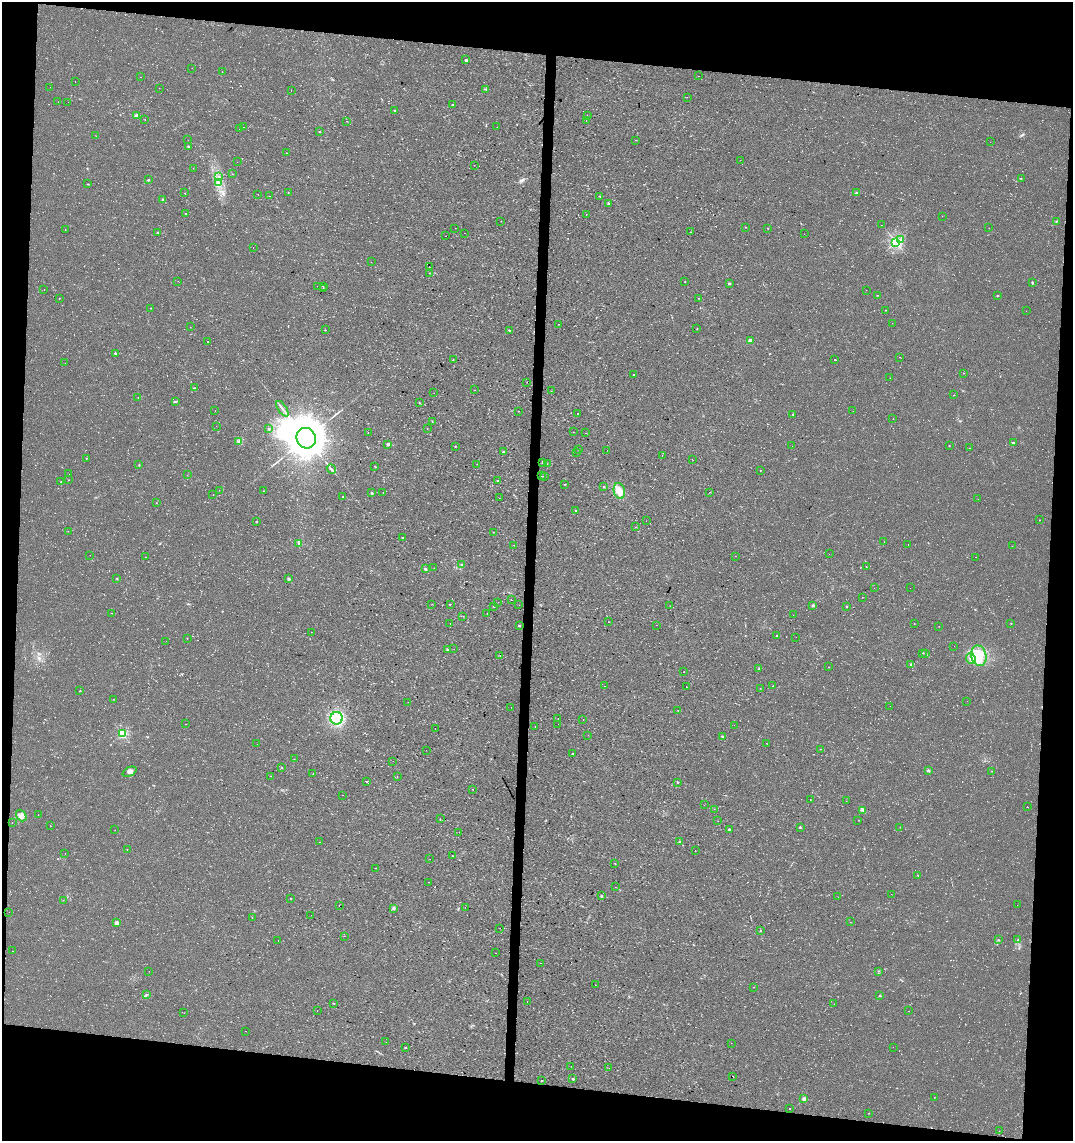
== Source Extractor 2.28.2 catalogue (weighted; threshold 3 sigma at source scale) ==
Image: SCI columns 281-4562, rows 2-4557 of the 4791 x 4560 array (HDU 1 of 3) = the unmasked area's bounding box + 8 px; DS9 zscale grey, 4 x 4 block average (1 PNG px = mean of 4 x 4 image px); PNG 1075 x 1143 px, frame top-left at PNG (2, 2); each listed source drawn as its Kron ellipse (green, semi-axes under 4 px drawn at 4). Shown black and unused: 14% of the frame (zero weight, under 2 of 3 exposures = <1% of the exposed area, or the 3 px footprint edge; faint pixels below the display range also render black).
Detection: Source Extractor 2.28.2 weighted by HDU 2 'WHT'. Background 0.012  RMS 0.008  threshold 0.0358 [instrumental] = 3 sigma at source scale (4.5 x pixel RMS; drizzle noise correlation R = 1.50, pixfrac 1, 0.0396/0.0396 arcsec/px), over >= 5 px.
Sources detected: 444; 9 too faint to see at this stretch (4 x 4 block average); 1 inside a brighter object's white glare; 80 cosmic-ray / hot-pixel residue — neither listed nor drawn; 1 coinciding with a brighter row at this scale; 2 inside a brighter listed object's ellipse — not listed separately; the other 351 listed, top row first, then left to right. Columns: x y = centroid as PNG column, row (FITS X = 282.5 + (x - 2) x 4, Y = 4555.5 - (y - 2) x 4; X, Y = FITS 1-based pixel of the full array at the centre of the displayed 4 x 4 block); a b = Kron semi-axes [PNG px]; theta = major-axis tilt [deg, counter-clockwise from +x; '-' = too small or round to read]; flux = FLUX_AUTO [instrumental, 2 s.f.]
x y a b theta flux
466 60 2 2 - 10
192 68 2 2 - 0.67
222 72 2 2 - 13
698 76 2 2 - 0.91
141 77 2 2 - 1.2
75 81 2 2 - 1.1
50 87 2 2 - 0.45
159 88 2 2 - 1.4
486 89 2 2 - 8.6
291 91 2 2 - 0.84
687 97 2 2 - 1.5
58 102 2 2 - 1
68 102 2 2 - 0.57
453 105 2 2 - 5.4
395 110 2 2 - 5.5
136 116 2 2 - 87
587 116 2 2 - 1.1
145 120 2 2 - 1.3
586 120 2 2 - 0.68
346 121 2 2 - 0.87
244 127 2 2 - 63
497 127 2 2 - 1.3
239 129 2 2 - 1.3
320 132 2 2 - 3.3
96 136 2 2 - 1.3
188 140 2 2 - 5.2
636 140 2 2 - 2.5
990 142 2 2 - 1.2
188 146 2 2 - 8.1
286 153 2 2 - 1.4
740 160 2 2 - 0.72
237 162 2 2 - 0.78
474 165 2 2 - 1.1
193 168 2 2 - 0.98
232 174 2 2 - 0.9
219 176 2 2 - 2.8
1021 178 2 2 - 3.6
148 180 2 2 - 8.3
219 183 4 2 - 10
88 184 2 2 - 2.2
288 192 2 2 - 1.7
185 193 2 2 - 1.3
857 193 4 2 - 7.1
258 194 2 2 - 1.1
269 196 2 2 - 2
599 196 2 2 - 2.8
162 199 2 2 - 9.8
608 203 2 2 - 15
186 214 2 2 - 2.4
586 214 2 2 - 6.4
942 216 2 2 - 0.74
501 221 2 2 - 0.86
1056 221 2 2 - 1.8
881 225 2 2 - 0.7
745 227 2 2 - 2.3
455 228 2 2 - 2.7
768 228 2 2 - 3.4
989 228 2 2 - 0.67
65 230 2 2 - 1.1
691 232 2 2 - 2.1
158 233 2 2 - 17
465 233 2 2 - 2.8
804 234 2 2 - 1.5
446 236 2 2 - 1.1
901 240 2 2 - 1.6
896 242 2 2 - 950
253 247 2 2 - 1.6
371 262 2 2 - 0.86
429 267 2 2 - 0.93
429 273 2 2 - 1.2
178 281 2 2 - 2.6
685 282 2 2 - 2
1032 282 3 2 - 3.4
729 283 2 2 - 16
318 286 2 2 - 1.1
323 286 2 2 - 1.1
323 288 2 2 - 1.2
44 290 2 2 - 0.84
866 290 2 2 - 8.3
877 295 2 2 - 2.6
997 296 3 2 - 2.7
59 298 2 2 - 2.4
698 298 2 2 - 2.1
150 308 2 2 - 1.6
885 310 2 2 - 3.6
1026 311 2 2 - 1.1
892 323 2 2 - 0.81
559 324 2 2 - 1.4
190 327 2 2 - 1.5
697 329 2 2 - 1.5
325 330 2 2 - 4
509 330 2 2 - 7.5
750 341 2 2 - 87
208 342 2 2 - 13
115 353 2 2 - 14
900 357 2 2 - 13
453 359 2 2 - 1.1
835 360 2 2 - 68
65 363 2 2 - 0.65
964 373 2 2 - 2
633 374 2 2 - 2.6
890 378 2 2 - 0.8
527 382 2 2 - 0.93
194 388 3 2 - 3.2
475 390 2 2 - 1.4
551 391 2 2 - 1.2
434 393 2 2 - 1.1
954 395 2 2 - 35
138 398 2 2 - 1
175 401 3 2 - 4
419 403 2 2 - 2.4
282 409 9 2 -56 11
215 411 2 2 - 1.6
518 411 2 2 - 1.7
853 411 2 2 - 0.77
578 414 2 2 - 13
793 414 2 2 - 2.3
893 419 2 2 - 0.88
432 421 2 2 - 2.6
216 426 2 2 - 1.3
269 429 2 2 - 7
427 429 2 2 - 1.2
368 432 2 2 - 0.96
573 432 2 2 - 1.1
586 433 2 2 - 1.1
306 438 10 9 - 18000
239 441 4 2 - 9.2
1013 443 2 2 - 13
388 444 2 2 - 30
949 445 2 2 - 4.5
455 446 2 2 - 2.5
792 446 2 2 - 0.71
969 448 2 2 - 1.7
579 450 2 2 - 0.97
607 450 2 2 - 0.84
503 452 2 2 - 13
577 453 2 2 - 3.4
662 456 2 2 - 0.7
86 458 2 2 - 2.2
692 459 2 2 - 0.61
543 462 2 2 - 25
477 464 2 2 - 1.5
547 464 2 2 - 1.3
139 465 2 2 - 2.8
375 466 2 2 - 2.6
331 469 5 2 - 6.2
760 470 2 2 - 2.3
69 474 2 2 - 2.4
187 475 2 2 - 0.61
542 476 2 2 - 2
545 476 2 2 - 1.8
68 480 2 2 - 0.87
498 480 2 2 - 3.4
61 481 2 2 - 2
565 484 2 2 - 4.3
603 487 2 2 - 5.6
219 490 2 2 - 0.89
264 491 2 2 - 0.8
619 491 8 5 -76 33
383 492 2 2 - 6.4
709 492 2 2 - 0.76
372 493 2 2 - 11
213 495 2 2 - 0.69
342 497 2 2 - 1.4
499 498 2 2 - 1
978 499 2 2 - 12
156 503 2 2 - 0.9
576 510 2 2 - 7.4
1040 520 2 2 - 0.82
646 521 2 2 - 1.7
256 522 2 2 - 11
635 527 2 2 - 1.4
68 531 2 2 - 1
493 532 2 2 - 1.2
402 537 2 2 - 3.7
884 542 2 2 - 0.75
299 543 3 2 - 4
908 544 2 2 - 1.5
513 545 2 2 - 0.69
1012 546 2 2 - 1.3
829 554 2 2 - 2.3
90 555 2 2 - 0.75
735 556 2 2 - 1.2
145 557 2 2 - 0.99
975 557 2 2 - 1.4
462 565 2 2 - 3.2
866 567 2 2 - 2.5
434 568 2 2 - 0.71
425 569 2 2 - 27
117 579 2 2 - 2
289 579 2 2 - 27
874 588 2 2 - 1.4
910 588 2 2 - 0.87
862 597 2 2 - 0.95
511 600 2 2 - 49
498 602 2 2 - 9.9
432 604 2 2 - 1.4
450 604 2 2 - 2.7
519 605 2 2 - 0.95
813 605 2 2 - 30
494 606 2 2 - 2.4
670 606 2 2 - 0.9
847 606 2 2 - 1.9
112 613 2 2 - 1.3
487 613 2 2 - 1.6
793 615 2 2 - 0.72
463 616 2 2 - 1.2
608 622 2 2 - 1.4
450 623 2 2 - 2.8
1011 623 2 2 - 2.3
914 624 2 2 - 1.5
656 625 2 2 - 1.2
519 626 2 2 - 13
939 626 2 2 - 0.81
311 632 2 2 - 1
777 635 2 2 - 9.2
796 637 2 2 - 0.57
187 638 2 2 - 2
166 641 2 2 - 2.7
954 646 2 2 - 0.89
448 649 3 2 - 5.2
454 649 2 2 - 0.61
922 653 2 2 - 2.3
926 654 2 2 - 2.1
500 655 2 2 - 2.1
979 656 10 7 -77 68
971 658 5 4 - 27
911 664 2 2 - 14
829 667 2 2 - 1
759 668 3 2 - 3.8
684 672 2 2 - 2.1
605 686 2 2 - 0.9
772 686 2 2 - 2.8
686 687 2 2 - 1.2
760 688 2 2 - 1.3
80 691 2 2 - 5.7
113 699 2 2 - 0.91
967 701 2 2 - 0.63
408 702 2 2 - 0.68
890 706 2 2 - 1.9
511 707 2 2 - 0.58
678 710 2 2 - 1.2
337 718 6 6 - 140
558 718 2 2 - 3.9
583 720 2 2 - 0.93
186 724 2 2 - 1.2
558 724 2 2 - 1.6
734 725 2 2 - 0.86
535 727 2 2 - 0.73
435 728 2 2 - 8.4
122 734 2 2 - 480
588 735 2 2 - 1.1
722 736 2 2 - 17
766 743 2 2 - 1.1
257 744 2 2 - 3
821 749 2 2 - 3.1
426 750 2 2 - 4.5
573 754 2 2 - 4.7
294 759 2 2 - 1.2
393 761 2 2 - 0.62
282 768 2 2 - 6.2
928 770 2 2 - 33
992 771 2 2 - 1.9
130 772 7 4 25 16
313 774 2 2 - 2.2
271 776 2 2 - 1.7
397 777 2 2 - 0.96
366 781 2 2 - 1.8
677 782 2 2 - 3.5
473 789 2 2 - 2.6
343 795 2 2 - 1.1
810 799 2 2 - 4.8
846 801 2 2 - 1.3
704 805 2 2 - 1.8
1027 807 2 2 - 22
714 809 2 2 - 1.2
863 810 3 2 - 2.9
21 815 6 4 -52 18
38 815 2 2 - 0.98
440 819 2 2 - 0.95
858 820 2 2 - 1.1
718 821 2 2 - 1.1
12 823 2 2 - 1.4
50 826 2 2 - 1.1
800 827 2 2 - 11
900 827 2 2 - 1.8
729 829 2 2 - 14
115 830 2 2 - 1.3
459 832 2 2 - 0.62
679 841 2 2 - 8.8
319 842 2 2 - 11
127 850 2 2 - 1
695 851 2 2 - 0.94
65 853 2 2 - 0.85
452 856 2 2 - 1.7
430 859 2 2 - 0.86
615 864 2 2 - 1.8
375 868 2 2 - 0.79
918 875 2 2 - 5.3
429 882 2 2 - 1.5
615 887 2 2 - 0.72
891 894 2 2 - 0.6
601 896 2 2 - 3.2
838 897 2 2 - 0.93
291 899 2 2 - 5.2
63 900 2 2 - 0.91
339 905 2 2 - 0.9
1017 905 2 2 - 0.59
465 907 2 2 - 0.75
394 908 3 2 - 7.5
9 912 2 2 - 0.81
311 915 2 2 - 0.53
252 917 2 2 - 1.2
850 922 2 2 - 0.88
117 923 2 2 - 49
500 928 2 2 - 1.7
761 930 2 2 - 1.8
344 936 2 2 - 0.76
998 940 2 2 - 1.5
1018 940 2 2 - 1.7
278 941 2 2 - 0.78
12 951 2 2 - 3.2
496 953 2 2 - 7
541 963 2 2 - 2.4
149 971 2 2 - 0.7
878 971 2 2 - 2.5
595 985 2 2 - 0.93
754 987 2 2 - 0.8
147 995 4 2 - 5.6
880 996 3 2 - 2.2
527 1001 2 2 - 23
334 1003 2 2 - 3.8
834 1004 2 2 - 0.74
317 1010 2 2 - 0.97
909 1011 2 2 - 1.1
184 1013 2 2 - 0.79
246 1031 2 2 - 0.69
386 1042 2 2 - 0.67
731 1043 2 2 - 0.75
893 1047 2 2 - 0.72
406 1048 2 2 - 3.3
571 1066 2 2 - 0.72
609 1068 2 2 - 0.6
732 1077 2 2 - 9.6
573 1079 2 2 - 15
541 1080 2 2 - 2.7
934 1097 2 2 - 0.82
804 1099 2 2 - 69
789 1109 2 2 - 1.8
868 1113 2 2 - 1
999 1131 2 2 - 1.3
Diffuse or blended objects may show on this block-average render without a row.